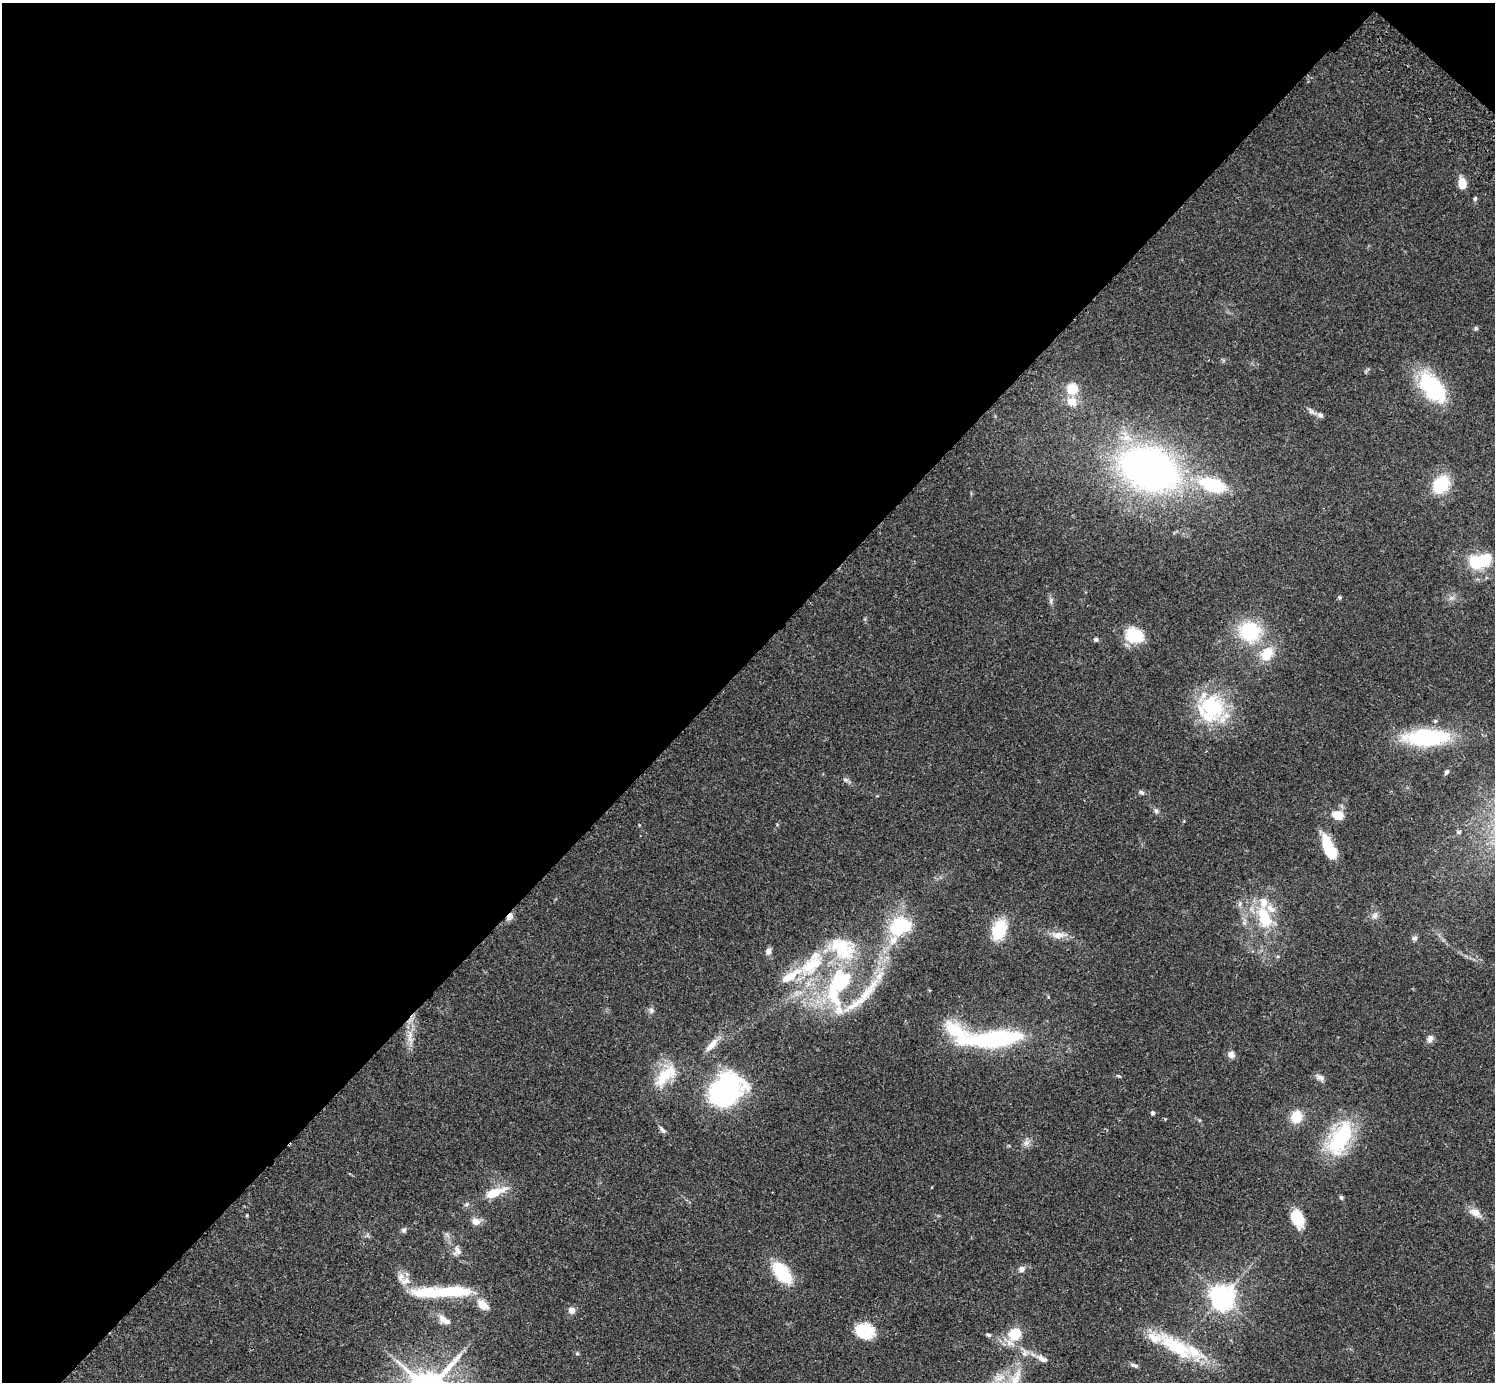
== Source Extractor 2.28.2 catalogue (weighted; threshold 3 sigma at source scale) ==
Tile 2 of 4 x 4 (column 2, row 1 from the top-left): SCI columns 1539-3031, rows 4484-5863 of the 6059 x 6069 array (HDU 1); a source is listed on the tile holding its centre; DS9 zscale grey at full resolution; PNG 1497 x 1384 px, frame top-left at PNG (2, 3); no overlay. Shown black and unused: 48% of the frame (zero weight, under 2 of 3 exposures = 3% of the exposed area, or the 3 px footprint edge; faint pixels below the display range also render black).
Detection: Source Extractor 2.28.2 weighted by HDU 2 'WHT'; one run over the whole footprint, this tile lists its part. Background 0.108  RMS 0.0064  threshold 0.0289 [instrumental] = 3 sigma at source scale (4.5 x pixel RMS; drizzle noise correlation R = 1.50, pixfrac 1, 0.05/0.05 arcsec/px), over >= 5 px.
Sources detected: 98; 1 too faint to see at this stretch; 2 inside a brighter object's white glare — not listed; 18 inside a brighter listed object's ellipse — not listed separately; the other 77 listed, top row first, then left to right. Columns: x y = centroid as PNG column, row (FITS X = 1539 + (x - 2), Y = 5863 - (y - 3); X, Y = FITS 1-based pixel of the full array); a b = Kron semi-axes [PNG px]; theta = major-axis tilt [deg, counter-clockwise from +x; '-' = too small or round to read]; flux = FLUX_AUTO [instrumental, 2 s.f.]
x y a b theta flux
1462 184 10 6 -90 11
1475 198 6 5 - 1.1
1476 328 5 5 - 1.1
1430 387 38 20 -57 50
1072 388 9 9 - 15
1072 402 15 13 -33 7.7
1312 412 13 6 -37 2.5
1149 469 49 34 -22 280
1213 485 22 11 -17 42
1441 485 13 9 55 40
1486 559 15 11 53 18
1051 601 9 3 85 1.4
1249 632 20 18 -14 42
1134 635 21 16 -23 21
1096 639 6 5 - 1.4
1267 654 17 13 48 14
1212 707 34 30 -13 51
1426 737 50 18 1 57
1447 772 6 5 - 1.6
1141 792 7 5 -32 1.5
1156 811 8 6 -62 1.5
1338 815 8 6 -17 17
1459 832 5 5 - 1.1
1327 845 25 13 -67 17
1375 915 9 7 45 2.5
510 916 7 6 - 4.3
1264 917 34 18 -67 27
1244 923 5 5 - 1.3
901 926 24 17 15 35
999 930 20 13 72 24
1058 935 18 9 2 6.7
1414 938 7 7 - 1.7
768 951 9 7 78 2.6
811 965 40 21 38 38
841 979 26 21 60 41
865 994 66 10 51 23
651 1010 8 7 - 1.9
839 1010 16 13 -44 9.3
954 1030 28 16 -31 26
410 1035 14 6 79 4.8
995 1039 58 12 4 110
1430 1039 10 7 72 2.8
711 1045 22 7 48 6.5
1231 1055 9 8 - 3.3
665 1075 37 17 42 22
1118 1076 6 4 -19 0.84
1320 1077 13 7 -33 2.5
724 1092 23 17 44 190
1152 1113 4 4 - 1.8
1296 1117 12 11 - 13
663 1130 9 5 -48 1.8
1340 1138 38 18 60 58
1026 1143 10 7 15 2.6
495 1192 27 9 22 13
1341 1198 7 4 -62 1
1475 1213 18 9 -31 5.8
247 1215 5 3 - 0.55
1297 1218 19 12 -67 17
475 1222 10 8 -17 4.7
404 1230 7 5 -15 1.4
457 1251 13 10 83 4
1021 1269 7 6 - 2.8
782 1273 29 15 -52 28
406 1281 15 9 16 4.2
435 1292 64 11 3 37
1223 1297 8 8 - 530
483 1305 12 9 -38 7.6
572 1310 8 8 - 3.5
443 1319 13 8 -35 5
864 1331 20 15 -13 22
1015 1334 14 12 38 15
989 1335 6 5 - 1.1
1177 1347 62 20 -32 40
577 1353 5 5 - 0.88
1042 1359 16 8 -28 3.9
1134 1365 12 4 -19 1.6
1015 1380 36 12 67 19
Overlapping masked pixels (flux is a lower limit): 1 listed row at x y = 510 916
Isophote crosses this tile's border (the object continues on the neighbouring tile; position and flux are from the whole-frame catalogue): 1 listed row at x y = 1015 1380